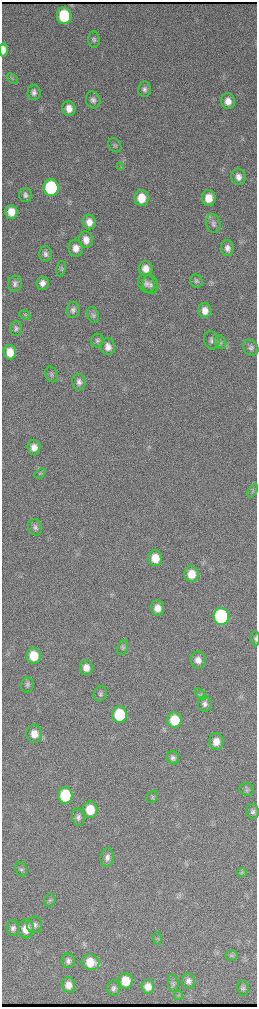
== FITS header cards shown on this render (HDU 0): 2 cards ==
NAXIS1  =                  510 / length of data axis 1
NAXIS2  =                 2010 / length of data axis 2

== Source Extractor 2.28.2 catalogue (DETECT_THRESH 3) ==
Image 510 x 2010 px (HDU 0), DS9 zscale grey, zoomed out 1/2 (1 PNG px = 2 x 2 image px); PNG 259 x 1009 px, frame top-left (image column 2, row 2010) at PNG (2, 2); each listed source drawn as its Kron ellipse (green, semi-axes under 4 px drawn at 4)
Background 3700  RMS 40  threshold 120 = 3 sigma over >= 5 px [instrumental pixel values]
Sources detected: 90; all 90 listed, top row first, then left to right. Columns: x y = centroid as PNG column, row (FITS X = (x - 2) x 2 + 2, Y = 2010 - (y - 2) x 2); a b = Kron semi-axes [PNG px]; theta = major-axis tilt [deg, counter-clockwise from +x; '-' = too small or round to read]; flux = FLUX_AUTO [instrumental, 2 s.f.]
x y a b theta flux
64 16 8 7 - 4.6e+05
94 40 8 5 -87 2.2e+04
3 50 7 3 90 6.7e+03
12 78 6 2 -40 8.9e+03
144 89 7 6 - 3.0e+04
34 92 8 6 88 3.5e+04
93 100 8 7 - 3.3e+04
228 101 8 7 - 7.6e+04
69 109 7 6 - 8.1e+04
115 145 7 6 - 1.9e+04
120 166 4 2 - 7.3e+03
238 177 8 7 - 5.4e+04
51 188 8 7 - 9.4e+05
25 195 7 6 - 2.7e+04
141 198 8 7 - 1.5e+05
209 198 8 7 - 1.2e+05
11 212 7 6 - 1.1e+05
89 222 7 6 - 7.6e+04
213 224 9 7 -75 3.5e+04
86 240 8 7 - 7.3e+04
76 248 8 7 - 7.0e+04
227 248 8 6 -81 4.6e+04
45 254 7 6 - 2.9e+04
146 268 7 6 - 8.2e+04
61 269 8 4 79 1.6e+04
196 281 7 6 - 2.0e+04
42 283 7 6 - 5.0e+04
146 283 10 8 -62 4.0e+04
15 284 8 6 88 3.0e+04
150 285 9 7 -74 3.5e+04
73 310 8 6 79 3.1e+04
205 311 7 6 - 7.2e+04
25 315 6 4 -23 1.6e+04
93 315 8 5 -74 2.1e+04
16 328 7 5 88 2.2e+04
97 340 7 6 - 2.0e+04
212 340 9 7 -68 3.4e+04
220 342 7 5 -62 2.3e+04
108 347 8 7 - 6.0e+04
251 348 9 7 -47 2.9e+04
10 352 7 6 - 1.2e+05
51 374 8 6 -65 2.2e+04
79 382 8 6 -85 3.8e+04
34 447 7 6 - 6.4e+04
40 473 6 2 35 9.4e+03
252 491 7 2 58 1.0e+04
35 527 8 7 - 2.7e+04
155 558 8 7 - 1.4e+05
191 574 8 7 - 1.2e+05
158 608 7 6 - 7.6e+04
221 616 8 7 - 1.2e+06
255 639 8 3 -88 1.3e+04
122 648 8 5 66 1.9e+04
34 656 8 7 - 2.0e+05
198 660 9 7 -84 6.3e+04
86 667 7 6 - 7.5e+04
27 685 7 6 - 2.1e+04
100 694 8 6 70 2.2e+04
201 694 7 4 -54 1.5e+04
205 704 8 6 -81 3.0e+04
120 715 8 7 - 4.7e+05
174 720 8 7 - 2.4e+05
34 734 9 7 -84 8.7e+04
216 742 8 7 - 8.6e+04
173 758 7 6 - 2.7e+04
247 789 7 6 - 2.0e+04
65 795 8 7 - 3.9e+05
152 797 7 5 53 1.7e+04
90 810 8 7 - 2.1e+05
253 811 7 6 - 2.5e+04
78 817 9 6 -80 3.1e+04
107 857 9 6 84 4.0e+04
21 869 7 5 -71 2.0e+04
242 873 5 3 - 1.1e+04
50 900 7 5 66 1.8e+04
34 925 8 7 - 3.3e+04
13 928 8 6 -89 3.1e+04
26 929 9 8 - 1.0e+05
157 938 6 4 -84 1.3e+04
231 955 6 5 - 1.6e+04
68 961 7 6 - 3.3e+04
90 962 9 7 -20 1.6e+05
126 981 8 7 - 1.8e+05
188 981 7 6 - 3.7e+04
173 983 8 5 -83 2.1e+04
68 985 8 6 -77 7.3e+04
148 987 7 6 - 8.1e+04
113 988 8 6 87 2.8e+04
243 988 7 5 -81 2.2e+04
178 995 5 3 - 1.1e+04
At the frame edge (FLAGS 8, measured only in part): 1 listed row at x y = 255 639